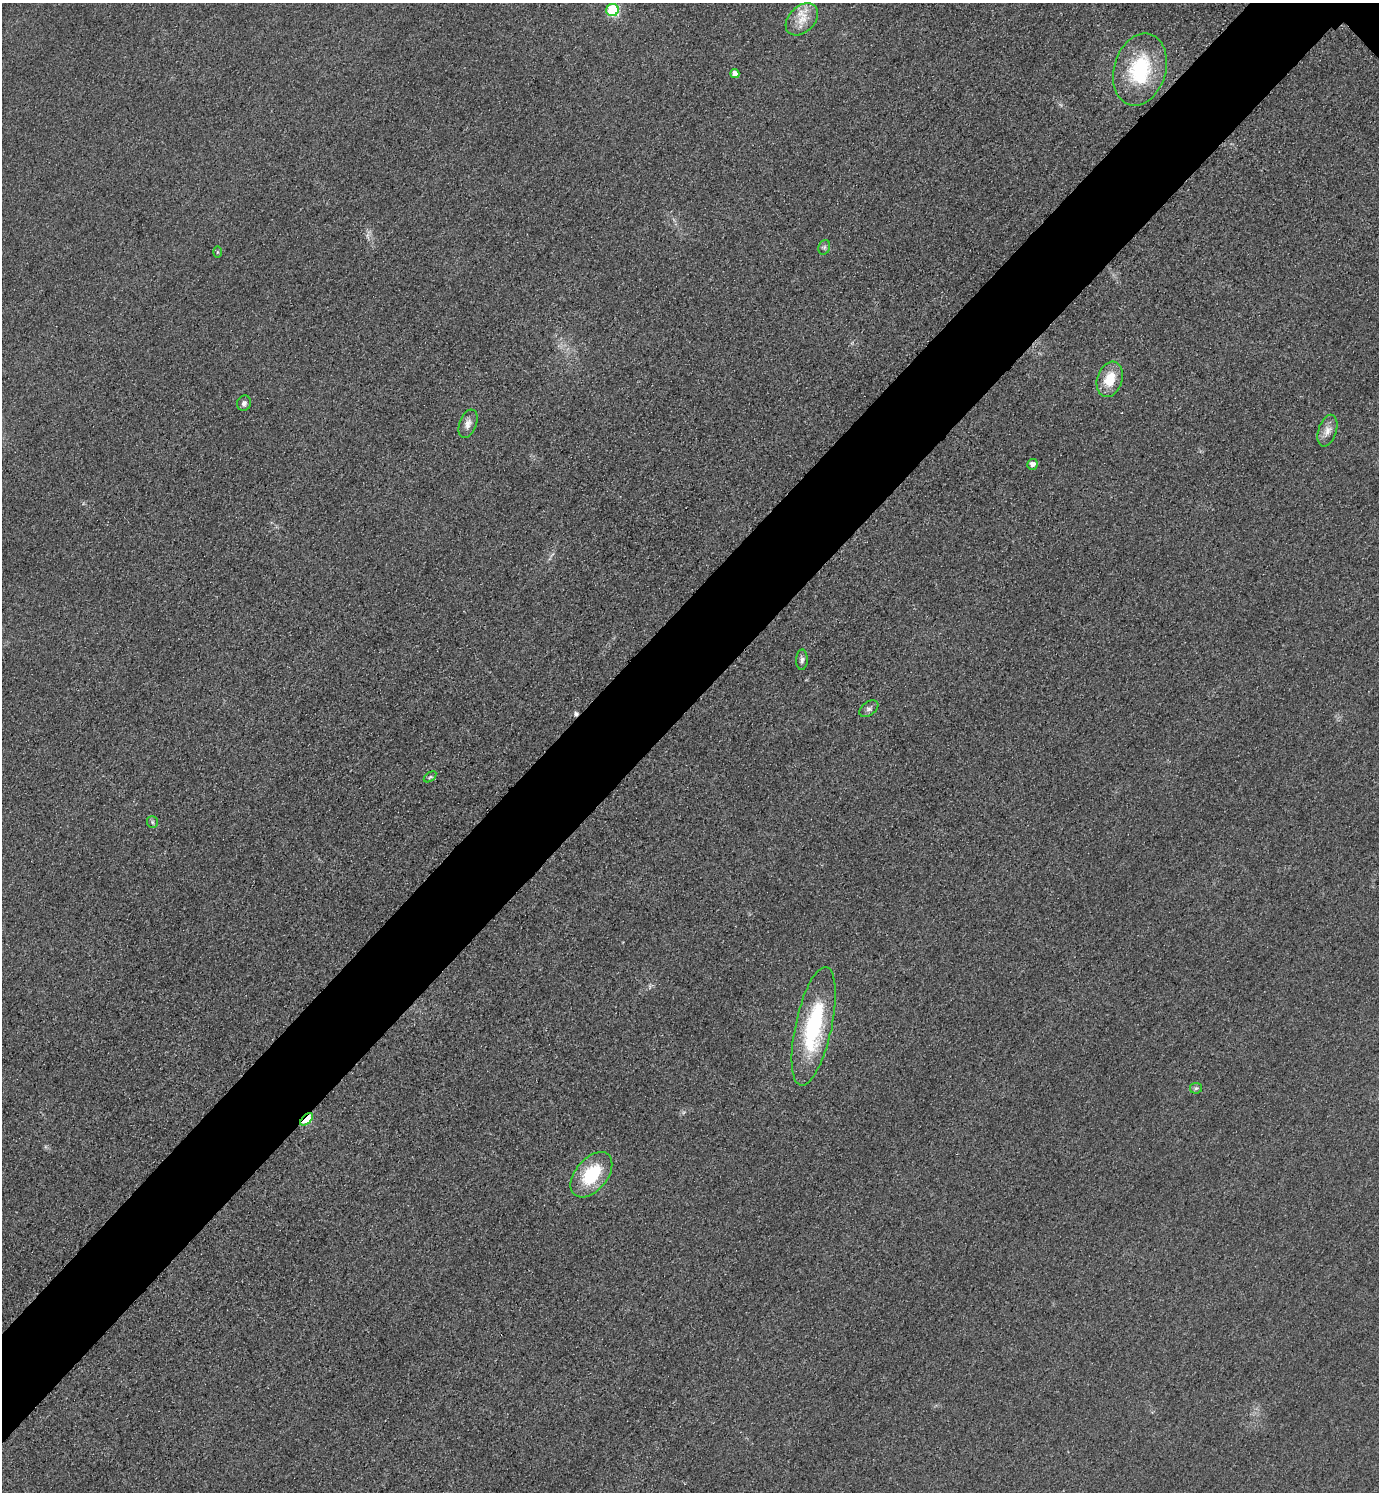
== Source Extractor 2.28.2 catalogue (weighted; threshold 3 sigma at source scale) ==
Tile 7 of 4 x 4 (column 3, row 2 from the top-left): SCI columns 3081-4457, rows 3010-4499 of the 6018 x 6018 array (HDU 1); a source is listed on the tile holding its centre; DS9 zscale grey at full resolution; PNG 1381 x 1494 px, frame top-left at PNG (2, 3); each listed source drawn as its Kron ellipse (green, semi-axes under 4 px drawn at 4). Shown black and unused: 7% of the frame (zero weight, under 3 of 4 exposures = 3% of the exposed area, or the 3 px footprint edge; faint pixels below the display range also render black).
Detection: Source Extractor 2.28.2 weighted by HDU 2 'WHT'; one run over the whole footprint, this tile lists its part. Background 0.0749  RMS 0.017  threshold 0.0778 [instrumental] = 3 sigma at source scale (4.5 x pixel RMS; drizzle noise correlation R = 1.50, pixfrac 1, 0.05/0.05 arcsec/px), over >= 5 px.
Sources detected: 20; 1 cosmic-ray / hot-pixel residue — neither listed nor drawn; the other 19 listed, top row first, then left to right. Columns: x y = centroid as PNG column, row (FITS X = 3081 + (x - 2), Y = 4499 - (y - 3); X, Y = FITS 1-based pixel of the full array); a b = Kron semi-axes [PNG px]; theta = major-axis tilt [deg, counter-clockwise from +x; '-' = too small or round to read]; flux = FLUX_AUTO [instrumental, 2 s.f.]
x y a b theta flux
613 10 6 6 - 140
802 19 19 13 44 27
1140 70 37 26 73 130
735 74 4 4 - 11
824 247 7 5 69 4
217 252 5 4 - 1.9
1110 379 18 12 72 40
244 403 8 7 - 6.4
468 424 15 8 69 11
1327 431 16 9 72 14
1032 464 5 5 - 9.6
802 660 10 6 89 5.8
869 709 10 6 36 5.8
430 777 7 3 37 2.5
152 822 6 5 - 3.2
814 1026 60 18 78 170
1196 1088 6 5 - 3.2
307 1119 8 4 42 96
591 1175 26 16 50 87
Overlapping masked pixels (flux is a lower limit): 1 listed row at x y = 307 1119